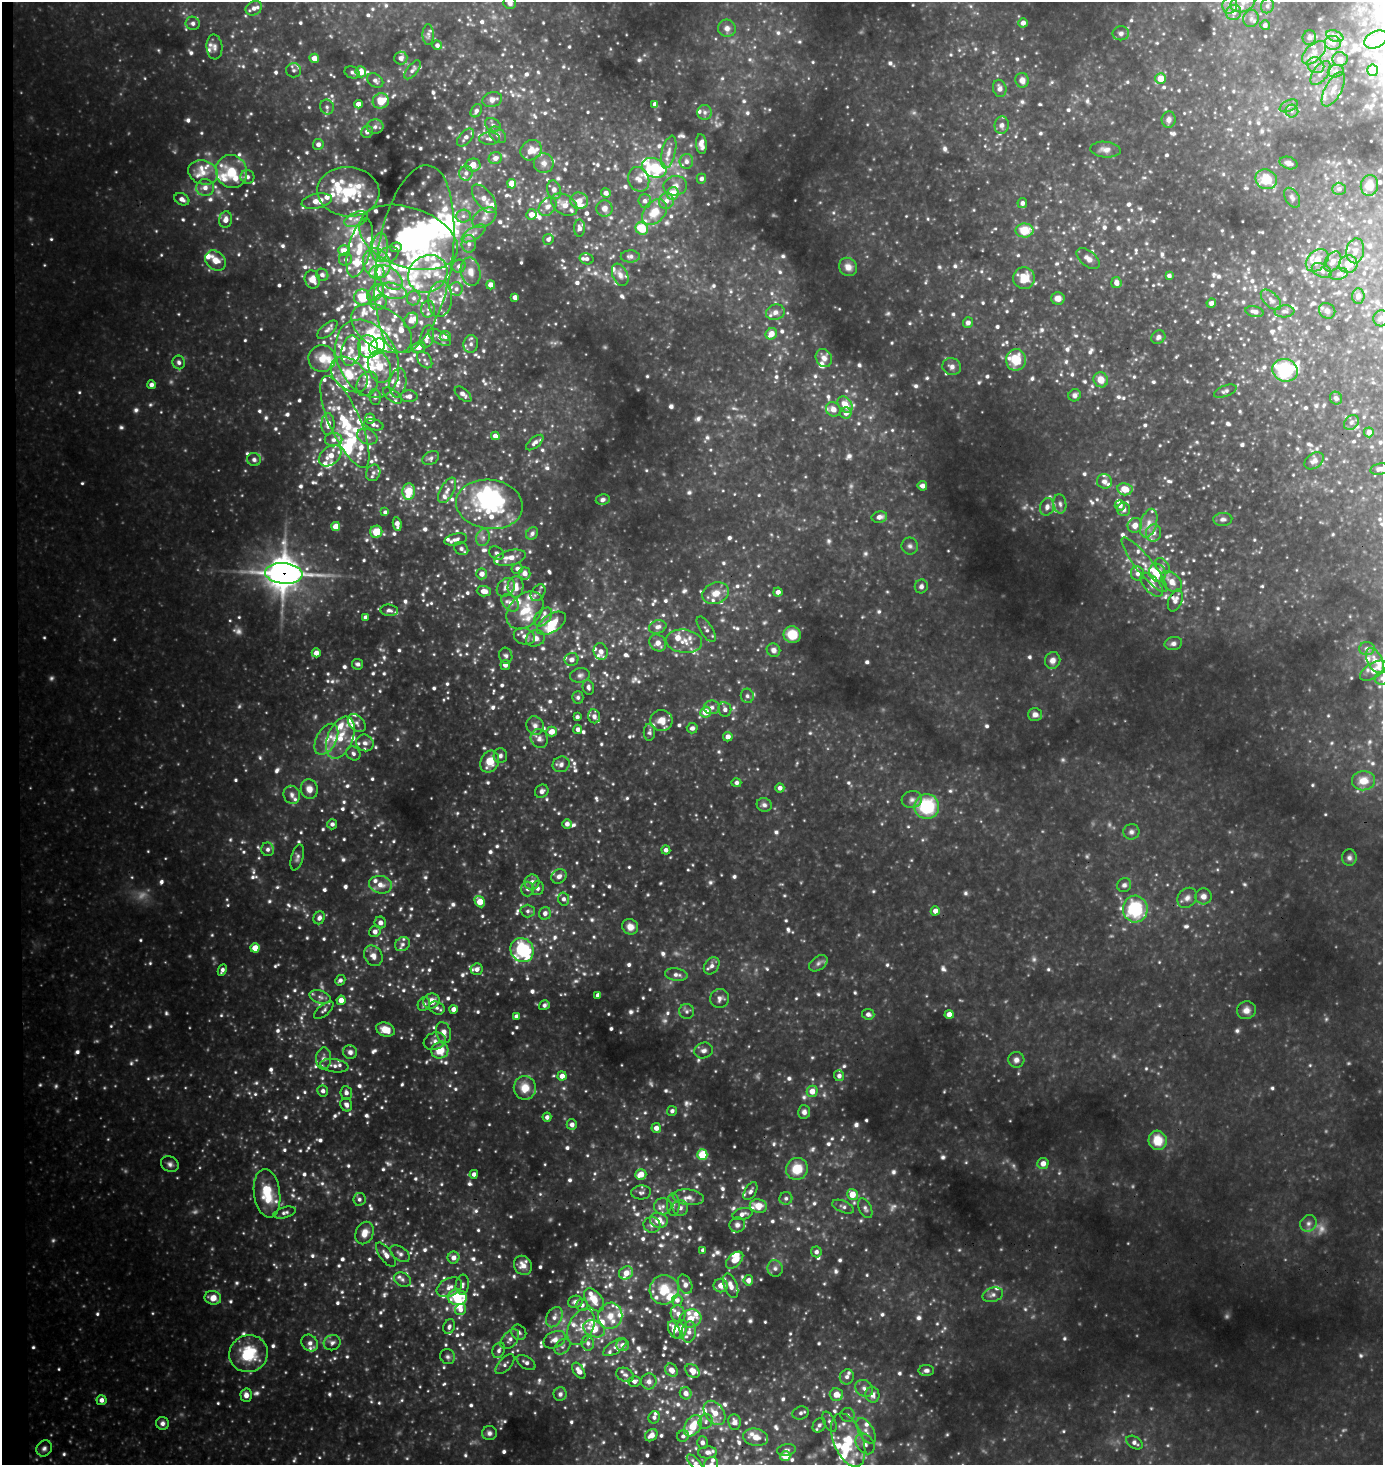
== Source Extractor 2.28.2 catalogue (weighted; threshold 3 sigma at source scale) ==
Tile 4 of 3 x 3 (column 1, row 2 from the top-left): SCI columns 169-1549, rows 1466-2928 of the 4416 x 4390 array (HDU 1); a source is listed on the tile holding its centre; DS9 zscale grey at full resolution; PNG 1385 x 1467 px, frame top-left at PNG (2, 2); each listed source drawn as its Kron ellipse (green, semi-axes under 4 px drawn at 4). Shown black and unused: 1% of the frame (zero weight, under 3 of 4 exposures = <1% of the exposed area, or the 3 px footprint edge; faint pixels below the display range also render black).
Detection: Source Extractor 2.28.2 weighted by HDU 2 'WHT'; one run over the whole footprint, this tile lists its part. Background 0.432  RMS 0.044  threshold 0.198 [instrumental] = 3 sigma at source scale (4.5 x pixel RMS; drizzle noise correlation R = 1.50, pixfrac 1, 0.05/0.05 arcsec/px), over >= 5 px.
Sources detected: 1774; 57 too faint to see at this stretch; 12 inside a brighter object's white glare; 1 cosmic-ray / hot-pixel residue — neither listed nor drawn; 238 inside a brighter listed object's ellipse — not listed separately; of the other 1466, all 500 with FLUX_AUTO >= 13.3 (the completeness limit of this list) listed and drawn (966 fainter detections not listed), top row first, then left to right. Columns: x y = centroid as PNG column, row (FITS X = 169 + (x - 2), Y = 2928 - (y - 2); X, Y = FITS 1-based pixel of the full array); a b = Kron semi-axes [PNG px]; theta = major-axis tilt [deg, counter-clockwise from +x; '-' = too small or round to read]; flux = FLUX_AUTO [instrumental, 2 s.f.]
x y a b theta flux
510 3 6 6 - 17
1243 3 13 9 23 36
1230 5 8 7 - 21
1267 6 7 6 - 14
254 8 8 7 - 23
1234 12 8 7 - 26
1251 19 8 8 - 18
193 23 7 6 - 18
1023 23 4 4 - 22
1265 25 5 5 - 15
727 28 9 8 - 27
1121 33 8 7 - 19
428 34 10 5 -90 14
1335 36 9 5 -22 14
1309 38 7 6 - 15
1376 39 12 8 25 32
1333 43 8 7 - 23
437 45 5 4 - 15
214 47 12 8 -85 23
1314 53 15 8 43 42
314 58 5 4 - 41
401 58 6 6 - 18
1340 59 7 7 - 21
1316 65 9 7 -34 26
294 70 7 7 - 14
413 70 11 5 52 14
1373 70 6 5 - 64
1336 71 8 6 15 16
352 72 8 6 -22 14
361 72 5 5 - 56
1320 73 14 7 55 31
1161 79 5 5 - 68
1022 80 7 6 - 31
375 81 9 6 -36 19
1000 88 9 6 -75 23
1333 89 19 8 61 46
492 100 10 7 16 28
381 101 8 7 - 89
358 104 4 4 - 35
655 104 4 4 - 21
1289 106 10 5 25 17
327 107 7 6 - 14
476 111 7 5 59 15
1292 111 6 6 - 13
705 112 7 7 - 18
1169 120 8 7 - 18
493 125 8 6 -31 13
1002 125 8 7 - 19
375 127 8 7 - 16
367 132 6 6 - 19
498 135 9 7 -44 18
466 137 11 6 48 22
490 138 10 6 1 18
318 144 5 5 - 23
701 144 10 5 -84 29
531 150 11 10 - 46
1105 150 15 8 -5 28
669 152 17 7 76 35
495 158 6 6 - 23
686 161 7 7 - 19
544 163 10 10 - 27
1288 163 9 6 -17 20
473 165 7 6 - 62
654 168 13 9 -22 240
203 172 15 12 -19 57
231 172 17 15 -64 120
466 173 7 7 - 19
247 177 7 7 - 21
639 179 12 10 -67 33
701 179 5 4 - 17
1266 179 11 9 -31 110
512 184 5 4 - 79
1369 185 10 8 85 49
675 186 12 9 8 32
205 188 9 8 - 32
1339 189 6 6 - 17
554 190 9 7 -76 25
348 192 31 25 -5 280
606 193 5 4 - 21
673 194 6 5 - 90
1292 198 11 6 -58 17
182 199 8 5 -27 22
484 199 17 8 -52 44
317 201 15 7 12 55
579 201 9 8 - 48
645 201 6 6 - 17
666 201 8 7 - 27
1022 203 5 4 - 17
564 205 14 9 -33 47
547 207 10 7 46 27
604 208 8 8 - 27
654 212 14 10 48 83
531 214 5 5 - 34
463 216 7 6 - 16
484 218 13 8 34 35
356 219 12 7 23 25
226 220 8 6 79 32
579 228 8 5 -89 20
642 229 6 6 - 110
1025 230 9 7 2 120
474 233 13 6 32 28
408 237 51 30 -19 1100
548 239 6 5 - 18
469 244 9 7 88 22
380 247 14 8 84 45
396 247 6 5 - 27
360 248 30 11 76 120
344 251 6 5 - 52
1355 251 12 9 80 31
389 254 10 7 20 23
630 256 9 6 0 17
1088 258 14 7 -38 32
346 259 6 6 - 14
414 259 95 37 81 890
587 259 7 5 -15 15
1317 260 13 9 45 63
216 261 11 9 -41 47
1333 261 11 7 56 29
377 263 15 13 -58 85
1348 264 9 9 - 56
459 266 7 6 - 20
848 267 9 8 - 33
1322 270 10 6 -26 18
377 272 7 7 - 100
471 272 14 10 -80 48
428 274 20 18 34 120
1339 274 9 5 11 15
322 275 6 5 - 13
620 275 12 7 -66 24
1169 276 4 4 - 14
389 278 15 9 -41 51
1024 278 11 11 - 88
312 279 9 7 -70 41
1116 283 5 5 - 25
491 285 4 4 - 34
456 289 7 6 - 17
392 291 14 8 -13 41
376 293 10 6 43 47
1358 296 7 6 - 20
362 297 8 8 - 120
515 297 4 4 - 24
414 298 7 7 - 17
1058 298 7 6 - 33
440 299 18 12 85 65
1271 300 13 7 -46 23
379 303 8 7 - 17
1211 303 5 4 - 19
428 309 8 7 - 17
1284 311 10 6 4 14
1327 311 8 7 - 16
775 312 9 7 18 26
1254 312 9 5 -12 23
1381 318 8 7 - 16
411 321 8 6 61 38
968 323 5 5 - 22
381 328 33 20 -32 140
327 330 12 6 41 16
771 334 6 5 - 46
445 336 5 5 - 31
427 337 11 6 75 42
440 337 13 6 -31 23
1158 337 7 6 - 17
471 344 9 7 80 20
377 346 9 7 52 230
368 347 11 10 - 74
419 347 7 5 17 29
351 351 15 9 80 42
824 358 9 8 - 26
322 359 13 13 - 66
367 359 41 29 -64 330
425 360 9 6 -52 16
1016 360 11 10 - 120
179 362 7 6 - 15
379 367 16 11 -72 100
952 367 9 8 - 24
1285 370 13 11 -18 280
349 374 21 14 -42 120
1101 380 8 7 - 46
398 383 15 8 81 35
367 384 13 10 61 40
151 385 4 4 - 19
1225 391 12 5 22 14
463 394 10 5 -42 20
1075 395 6 6 - 15
392 396 11 5 -37 17
409 396 8 6 -1 23
375 397 8 5 -80 14
1336 398 6 6 - 16
845 405 9 6 -52 64
833 409 8 7 - 36
846 413 5 5 - 24
370 418 5 5 - 18
345 422 49 15 -66 270
1351 422 8 6 45 14
328 424 11 6 89 42
374 425 10 5 -15 16
1369 432 5 5 - 21
495 436 4 4 - 29
367 437 10 7 -21 21
333 440 9 6 0 21
535 443 10 5 40 18
330 456 13 8 39 63
431 458 9 6 30 14
254 460 7 6 - 17
1314 461 11 7 36 23
1380 469 10 5 10 21
373 473 8 7 - 16
1104 481 7 7 - 20
922 486 5 4 - 20
1125 489 8 6 -10 65
447 490 14 6 61 24
409 491 8 6 86 110
603 499 7 5 10 13
489 504 33 24 -8 310
1060 504 9 6 -82 17
1120 505 5 5 - 21
1047 507 9 7 73 24
1124 509 7 6 - 18
385 512 4 4 - 15
879 517 8 5 13 26
1223 519 9 6 3 16
1149 523 15 8 74 38
397 524 7 4 -81 29
1135 525 7 7 - 32
336 526 4 4 - 66
376 532 6 6 - 79
532 533 7 5 51 15
1154 533 9 7 75 26
483 537 9 6 75 18
456 539 11 5 13 19
910 546 8 8 - 17
461 549 7 6 - 16
497 553 8 6 -35 14
510 558 16 7 14 49
1144 565 34 8 -51 65
1162 566 9 6 -51 16
517 569 5 5 - 18
284 573 19 10 -5 9300
525 573 6 5 - 32
1157 573 9 8 - 87
482 574 5 5 - 30
1137 574 7 6 - 17
1171 581 12 8 -44 40
1152 585 14 7 -47 34
921 586 7 6 - 16
506 587 10 8 50 28
516 587 10 8 88 51
484 591 7 5 -3 35
778 592 4 4 - 23
538 593 9 6 55 16
716 593 13 10 19 55
1175 600 11 6 67 24
510 603 10 7 -45 25
389 610 9 5 -6 14
525 610 21 15 47 120
365 617 4 4 - 14
543 617 11 7 47 24
551 623 16 8 33 97
658 627 9 6 19 23
706 629 15 6 -57 19
792 635 9 8 - 97
524 636 11 8 -18 29
535 638 10 8 23 34
684 641 18 11 -7 54
658 643 9 7 -47 34
1173 643 9 6 11 19
1367 649 7 6 - 15
773 650 7 6 - 22
601 651 8 7 - 25
316 653 4 4 - 31
506 656 8 6 -75 14
572 659 7 6 - 21
1053 660 8 7 - 28
1375 661 13 7 -63 41
358 664 6 5 - 16
505 665 5 5 - 24
1373 671 15 7 32 47
580 675 10 7 11 16
1382 678 7 6 - 14
588 687 7 5 -76 15
747 696 7 6 - 14
578 697 6 5 - 14
712 707 8 7 - 19
725 709 7 6 - 19
706 712 5 5 - 67
1035 715 7 6 - 25
594 716 7 6 - 21
577 717 4 3 - 14
662 720 11 10 - 47
357 723 10 7 -47 19
535 726 9 8 - 22
692 728 5 5 - 16
578 729 4 4 - 21
552 732 5 5 - 45
649 732 8 5 -89 14
340 737 22 12 67 120
728 737 5 4 - 30
326 739 17 10 61 54
539 739 9 8 - 22
365 743 9 8 - 25
353 753 7 6 - 16
500 756 7 6 - 16
490 762 11 9 66 83
561 764 9 7 23 20
1363 781 11 9 4 58
736 783 5 4 - 14
780 788 4 4 - 20
309 789 10 8 -74 37
542 791 7 6 - 17
292 795 9 8 - 21
912 799 10 8 14 24
764 805 7 7 - 16
927 806 12 12 - 290
332 824 5 5 - 16
567 824 5 5 - 18
1131 832 8 7 - 16
268 849 7 6 - 15
666 850 4 4 - 19
297 857 13 6 75 16
1349 858 8 7 - 16
559 876 8 7 - 22
532 882 8 7 - 25
380 885 11 8 -13 40
1124 885 7 6 - 16
537 888 7 6 - 16
527 889 7 6 - 14
1203 896 8 8 - 28
1187 898 11 9 46 26
564 899 6 5 - 17
480 902 6 4 -58 76
1135 909 13 12 - 290
528 911 7 6 - 13
935 911 4 4 - 26
545 913 6 6 - 22
319 918 7 5 65 19
380 923 6 5 - 23
630 927 8 7 - 36
375 931 6 5 - 28
402 944 8 6 38 15
255 948 4 4 - 65
522 950 12 11 - 370
373 956 11 9 -57 33
818 963 10 6 36 17
712 966 9 7 55 21
477 969 6 5 - 20
222 970 6 4 66 16
676 975 11 6 -8 20
340 980 5 4 - 15
598 995 4 4 - 25
320 997 11 6 -17 20
720 998 9 9 - 22
341 1000 4 4 - 52
431 1001 8 7 - 43
424 1004 7 6 - 14
544 1005 5 4 - 15
437 1008 8 6 -26 14
453 1009 4 4 - 25
324 1010 12 5 40 15
1246 1010 9 9 - 31
687 1011 7 7 - 14
868 1014 6 5 - 17
949 1014 4 4 - 35
516 1016 4 4 - 15
385 1030 10 7 -17 68
443 1033 11 7 -73 36
435 1041 11 8 19 25
440 1051 8 8 - 80
703 1051 9 7 21 20
350 1052 7 6 - 20
324 1058 11 7 85 23
1016 1060 8 7 - 21
334 1066 14 6 -8 23
562 1076 4 4 - 34
839 1076 5 5 - 17
525 1088 12 11 - 69
323 1091 5 5 - 17
812 1091 5 5 - 48
346 1093 7 6 - 19
346 1105 7 5 -67 19
672 1111 5 5 - 15
804 1112 7 6 - 20
547 1117 4 4 - 17
572 1125 5 5 - 24
656 1128 5 4 - 29
1158 1140 10 9 - 97
702 1155 5 5 - 190
1043 1163 5 5 - 36
170 1164 9 7 -30 17
797 1169 11 10 - 95
474 1174 4 4 - 20
641 1174 6 5 - 62
750 1191 10 5 59 16
641 1192 10 7 4 15
267 1193 24 13 -82 130
852 1194 6 5 - 70
688 1197 16 7 -6 31
786 1198 6 6 - 14
359 1199 6 6 - 14
673 1204 11 6 -90 17
663 1206 9 8 - 22
758 1206 8 6 -11 62
843 1207 11 6 -22 15
680 1208 8 7 - 20
865 1208 10 6 -64 15
285 1213 11 5 15 15
742 1214 10 5 16 21
659 1220 9 7 -13 60
1308 1223 8 8 - 19
652 1225 8 8 - 24
737 1225 8 7 - 18
365 1233 12 9 66 45
703 1250 4 3 - 13
816 1252 5 5 - 16
400 1254 11 6 -35 17
386 1255 14 6 -54 29
453 1258 6 6 - 28
735 1260 10 6 43 57
523 1265 10 8 -57 38
775 1268 8 7 - 17
626 1273 7 6 - 46
402 1279 9 7 -28 15
748 1280 5 5 - 28
685 1284 10 6 -66 24
462 1285 10 6 83 16
721 1285 7 6 - 38
731 1286 13 6 -69 36
449 1287 13 9 27 35
664 1290 15 14 - 120
993 1295 10 7 16 20
457 1297 9 8 - 130
213 1298 8 6 -10 48
594 1300 13 8 -54 70
677 1300 6 5 - 18
575 1302 7 6 - 18
582 1305 6 6 - 14
460 1310 6 5 - 21
678 1314 8 7 - 23
610 1316 13 12 - 56
554 1317 11 7 62 25
690 1318 11 9 16 47
449 1327 8 5 69 15
581 1327 19 12 65 64
594 1329 11 8 -23 83
674 1330 9 5 -65 43
681 1330 10 6 69 38
519 1332 8 7 - 15
689 1332 11 7 82 28
510 1339 11 7 49 22
554 1340 12 8 27 29
310 1343 9 7 -46 22
332 1343 8 7 - 17
588 1343 7 6 - 16
623 1345 6 6 - 23
562 1347 9 6 43 15
615 1347 13 6 33 19
499 1350 8 6 67 16
249 1354 19 18 - 200
448 1357 8 7 - 14
526 1362 10 6 -32 18
505 1364 12 6 47 16
671 1370 7 6 - 34
926 1370 8 5 0 17
579 1371 9 5 -57 29
693 1371 8 6 -39 41
625 1375 9 6 -24 14
847 1377 8 7 - 19
634 1381 6 5 - 14
649 1381 8 8 - 21
864 1388 9 8 - 23
686 1393 6 5 - 27
560 1394 7 6 - 14
246 1395 6 5 - 26
836 1395 7 6 - 55
872 1395 8 7 - 31
101 1400 5 5 - 23
715 1413 13 9 -53 54
801 1413 8 6 18 14
848 1415 7 7 - 14
654 1417 6 5 - 14
706 1421 7 6 - 14
734 1422 8 6 -82 25
829 1422 11 6 -63 17
162 1423 6 6 - 18
819 1425 8 6 55 15
693 1426 11 8 56 79
866 1431 14 7 -60 30
489 1433 7 7 - 16
651 1435 7 5 41 31
683 1436 6 5 - 14
755 1437 13 8 -12 44
848 1440 28 14 -69 170
702 1442 6 5 - 15
1134 1443 9 6 -32 17
865 1444 11 8 -54 27
44 1448 8 7 - 16
786 1450 9 5 8 15
708 1452 9 6 1 22
785 1456 5 5 - 85
695 1462 10 4 -46 15
711 1464 7 7 - 17
Overlapping masked pixels (flux is a lower limit): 1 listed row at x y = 284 573
Isophote crosses this tile's border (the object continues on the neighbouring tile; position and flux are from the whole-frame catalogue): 8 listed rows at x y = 510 3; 1243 3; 1267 6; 1381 318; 1380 469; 1382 678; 695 1462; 711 1464